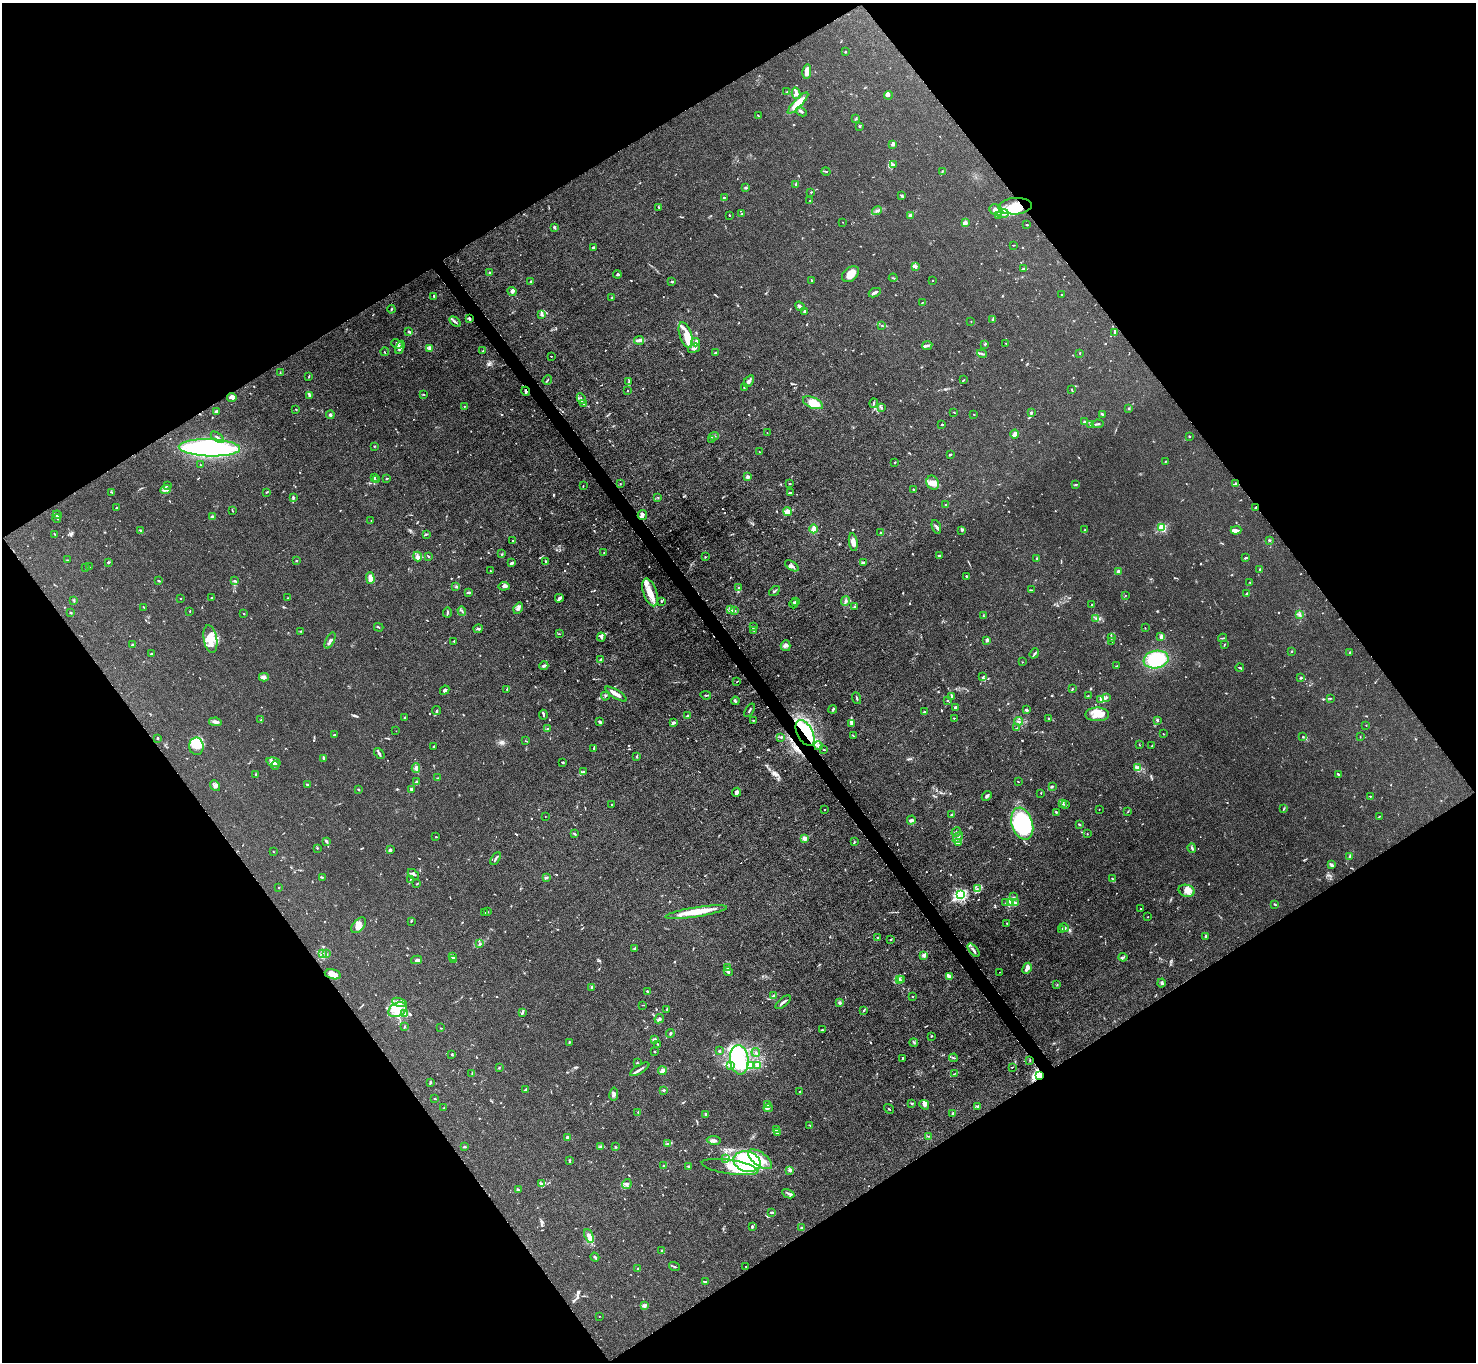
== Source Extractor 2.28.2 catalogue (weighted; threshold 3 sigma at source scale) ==
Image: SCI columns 1-5894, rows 155-5594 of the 5894 x 5888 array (HDU 1 of 3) = the unmasked area's bounding box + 8 px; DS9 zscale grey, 4 x 4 block average (1 PNG px = mean of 4 x 4 image px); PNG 1478 x 1364 px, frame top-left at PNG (2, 3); each listed source drawn as its Kron ellipse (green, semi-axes under 4 px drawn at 4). Shown black and unused: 49% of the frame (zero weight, under 4 of 8 exposures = <1% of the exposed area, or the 3 px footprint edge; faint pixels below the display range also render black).
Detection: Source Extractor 2.28.2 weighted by HDU 2 'WHT'. Background 0.0261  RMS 0.0022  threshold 0.00888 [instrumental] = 3 sigma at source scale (4.09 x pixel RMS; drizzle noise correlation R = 1.36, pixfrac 0.8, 0.05/0.05 arcsec/px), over >= 5 px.
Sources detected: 1042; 5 too faint to see at this stretch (4 x 4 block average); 14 inside a brighter object's white glare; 5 cosmic-ray / hot-pixel residue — neither listed nor drawn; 35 coinciding with a brighter row at this scale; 85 inside a brighter listed object's ellipse — not listed separately; of the other 898, all 500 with FLUX_AUTO >= 0.645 (the completeness limit of this list) listed and drawn (398 fainter detections not listed), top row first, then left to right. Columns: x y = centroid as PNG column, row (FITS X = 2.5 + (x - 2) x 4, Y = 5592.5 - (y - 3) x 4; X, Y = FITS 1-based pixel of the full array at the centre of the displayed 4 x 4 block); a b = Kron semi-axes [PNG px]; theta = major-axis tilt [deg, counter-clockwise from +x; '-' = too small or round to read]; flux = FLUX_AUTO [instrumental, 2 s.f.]
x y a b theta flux
845 52 2 2 - 1.6
807 71 7 3 83 9.7
787 92 2 2 - 0.65
796 93 6 3 -75 3.5
889 95 4 3 - 1.8
798 103 14 4 47 17
801 112 6 3 -28 2.2
758 116 3 2 - 1.1
855 119 3 2 - 0.8
860 126 3 2 - 1.1
893 144 4 3 - 3.5
894 165 3 2 - 1.3
826 171 4 2 - 1.4
942 171 4 2 - 1.1
796 184 2 2 - 1.7
745 188 3 2 - 2.1
811 192 2 2 - 1.1
902 196 2 2 - 0.84
724 197 2 2 - 1.2
810 201 2 2 - 0.88
1015 206 17 8 4 21
659 207 3 2 - 0.77
996 210 7 5 -29 15
877 211 5 2 - 2
1003 213 6 2 7 3.2
741 214 3 2 - 1
729 215 2 2 - 1.1
910 216 2 2 - 11
998 216 2 2 - 0.7
843 222 2 2 - 0.68
965 223 2 2 - 9.4
1027 225 2 2 - 1.3
554 227 3 2 - 2.4
1013 245 2 2 - 0.76
593 248 3 2 - 2.1
915 266 3 2 - 1.6
1023 269 4 2 - 2.5
490 273 2 2 - 1.5
617 274 4 3 - 1.4
850 274 9 6 41 13
893 278 4 2 - 0.77
812 280 3 2 - 0.79
932 280 2 2 - 0.71
671 281 2 2 - 0.69
531 282 3 3 - 1.9
512 292 5 3 - 2.1
875 293 6 2 26 3.4
1062 294 3 2 - 0.68
434 296 4 2 - 1.2
612 298 4 2 - 0.93
922 303 2 2 - 0.67
800 306 5 2 - 3.9
391 309 4 2 - 1.1
804 311 2 2 - 2.4
541 314 3 3 - 2.1
469 319 2 2 - 5.3
993 319 3 2 - 1.4
971 321 2 2 - 0.79
455 322 6 2 -36 2.5
882 325 3 2 - 0.87
409 332 3 2 - 1.4
1115 332 4 2 - 2.6
686 335 13 6 -72 12
639 340 5 2 - 5.4
696 342 4 2 - 2
1006 343 2 2 - 0.96
397 344 6 3 -25 2.5
985 344 3 2 - 1.1
927 345 5 3 - 2.7
400 347 7 4 66 5.4
429 348 3 2 - 2.3
694 348 6 3 19 2.9
483 351 3 2 - 0.81
385 352 4 2 - 0.72
715 353 3 2 - 2.4
1080 353 2 2 - 0.97
982 354 5 2 - 1.9
551 356 2 2 - 0.86
280 373 3 2 - 0.75
309 376 3 2 - 0.89
547 380 5 2 - 1.1
963 380 3 2 - 1
749 381 6 3 57 3.2
629 382 2 2 - 0.69
744 387 2 2 - 0.89
1072 390 3 2 - 1.1
526 391 4 2 - 1.9
628 391 2 2 - 0.76
309 395 3 2 - 0.91
424 395 3 2 - 0.8
232 398 5 3 - 3.6
581 399 6 3 -65 2.4
584 403 3 2 - 2.8
813 403 10 5 -23 16
874 403 5 2 - 2.2
464 406 2 2 - 0.71
881 408 3 2 - 1.5
1129 408 2 2 - 0.89
296 409 2 2 - 0.95
216 411 3 2 - 1.6
954 412 2 2 - 0.72
1031 413 4 2 - 2.2
974 414 2 2 - 0.78
1102 414 3 2 - 3.1
330 415 4 3 - 1.8
1084 422 3 2 - 4
1097 424 6 2 7 1.8
942 425 2 2 - 0.81
1090 425 2 2 - 0.93
767 433 2 2 - 0.67
1015 434 4 2 - 6.2
714 436 5 2 - 2
1189 436 2 2 - 1
217 437 8 2 -37 3
712 440 3 2 - 1.5
374 446 2 2 - 1.2
209 448 30 8 -2 220
759 452 2 2 - 0.95
950 455 2 2 - 2.2
1165 461 2 2 - 1.2
895 462 3 2 - 0.78
200 464 2 2 - 0.79
748 477 2 2 - 14
374 478 2 2 - 1.3
387 479 3 2 - 1.1
377 480 2 2 - 0.98
620 483 2 2 - 0.98
789 483 2 2 - 0.68
933 483 7 6 - 8.1
1236 484 2 2 - 2.9
167 485 2 2 - 0.85
1075 485 3 2 - 0.84
583 486 2 2 - 0.66
166 490 5 4 - 4.2
913 490 3 2 - 1.1
112 492 3 2 - 1
267 492 3 2 - 1.1
790 493 3 2 - 1.3
658 497 2 2 - 0.71
293 498 2 2 - 0.88
946 504 2 2 - 0.79
116 508 2 2 - 1
1255 508 2 2 - 2.3
233 511 4 2 - 0.73
788 511 4 3 - 7.8
57 515 4 3 - 2.7
642 515 5 4 - 3.7
212 517 2 2 - 3.3
57 518 4 2 - 0.97
371 521 2 2 - 0.69
936 527 7 3 -70 2.5
1162 528 2 2 - 89
814 529 4 4 - 5.7
140 530 2 2 - 1.3
962 530 3 3 - 1.6
1084 530 2 2 - 0.78
1236 530 5 2 - 3.5
880 532 2 2 - 1.1
55 534 3 2 - 0.8
426 534 2 2 - 0.73
1269 540 3 2 - 1.2
513 541 2 2 - 1.3
853 542 9 4 -81 7.3
604 553 2 2 - 2
502 554 3 2 - 0.91
428 556 3 2 - 0.77
940 556 3 2 - 3.4
418 557 5 4 - 5
705 557 2 2 - 0.96
1037 558 3 2 - 1.1
1245 558 4 2 - 1.3
67 560 2 2 - 0.69
296 561 2 2 - 1.1
108 562 3 2 - 1.3
546 562 3 2 - 0.88
511 563 3 3 - 1.9
863 563 4 3 - 2.1
792 566 8 3 -32 3.4
89 567 2 2 - 0.94
86 568 2 2 - 0.74
1260 569 2 2 - 1.4
490 571 2 2 - 0.71
1118 572 2 2 - 18
966 576 2 2 - 2
370 578 6 3 -89 12
234 580 2 2 - 0.82
158 581 3 2 - 1.7
1250 582 2 2 - 0.72
504 586 5 3 - 3.2
456 587 3 2 - 1.2
738 587 2 2 - 0.97
1032 590 3 2 - 0.92
774 591 6 2 36 1.6
650 592 14 6 -71 18
469 593 3 2 - 2
1247 594 4 3 - 1.9
1125 595 2 2 - 0.71
180 598 2 2 - 1.7
212 598 3 2 - 1.2
287 598 2 2 - 0.76
559 598 4 2 - 3.5
74 601 3 2 - 0.69
661 601 3 2 - 1.1
795 601 3 2 - 1.4
846 601 5 2 - 1.9
794 604 4 2 - 0.93
1092 605 2 2 - 1.3
855 606 4 2 - 1.2
144 607 2 2 - 0.8
518 608 6 3 57 4.5
730 609 4 3 - 2.3
190 611 2 2 - 0.74
462 611 5 2 - 1.6
735 611 3 2 - 0.82
447 612 5 2 - 1.4
71 613 2 2 - 1.8
243 613 2 2 - 1.1
1299 614 2 2 - 0.82
983 616 3 2 - 0.86
1096 619 3 2 - 0.94
379 627 5 2 - 1.3
753 627 2 2 - 0.66
1145 628 2 2 - 0.65
478 629 4 3 - 1.9
754 630 3 2 - 1.2
301 631 3 2 - 0.66
559 634 3 2 - 0.65
601 637 4 2 - 2.2
1161 637 4 3 - 3.4
1111 638 3 2 - 1.2
1223 638 4 2 - 1.1
210 639 14 6 -80 16
987 640 3 2 - 3.1
330 641 9 2 63 4
454 641 2 2 - 0.67
1112 641 2 2 - 0.79
133 645 2 2 - 1.6
1224 645 4 2 - 0.91
786 646 5 5 - 3.7
1292 651 2 2 - 2.1
1350 652 3 2 - 0.82
1034 653 5 2 - 1.9
151 654 2 2 - 4.5
1156 659 12 9 10 64
600 660 2 2 - 1.2
1022 662 2 2 - 0.87
544 666 5 3 - 2.3
1117 666 4 2 - 0.68
1240 668 4 2 - 1.9
264 677 5 3 - 2.8
983 677 3 2 - 1.3
1300 678 3 2 - 1.1
737 682 3 2 - 0.73
507 689 3 2 - 0.92
1072 689 3 2 - 1.1
445 690 5 3 - 2.2
616 694 12 2 -31 12
706 695 5 2 - 1.1
606 696 4 2 - 1
1088 696 2 2 - 0.67
952 697 4 2 - 1.6
1106 697 2 2 - 0.96
857 698 6 2 -73 1.2
1330 698 3 2 - 0.71
1100 699 4 2 - 1.8
735 701 4 3 - 1.7
947 701 2 2 - 0.94
955 707 2 2 - 3.4
833 709 4 2 - 1.1
749 710 7 2 55 1.9
1026 710 3 2 - 2.1
437 711 4 2 - 2
924 712 3 2 - 1.5
1097 714 12 7 0 16
543 715 5 2 - 1.6
688 716 3 2 - 2.8
405 717 3 2 - 1.1
954 718 2 2 - 0.86
1049 718 3 2 - 0.79
261 720 2 2 - 0.68
753 720 3 2 - 0.71
1157 720 2 2 - 6.6
1019 721 4 2 - 1.5
215 722 6 3 -10 4.3
600 722 4 2 - 2.2
673 723 3 2 - 3.2
852 724 4 2 - 5.2
1366 725 2 2 - 0.8
548 728 2 2 - 0.65
1017 728 3 2 - 0.76
396 731 2 2 - 0.74
805 733 14 7 -62 27
1163 734 2 2 - 0.71
334 735 3 2 - 1
853 736 4 2 - 0.99
781 737 3 2 - 1.1
1303 737 3 2 - 0.66
1360 737 2 2 - 0.84
158 738 2 2 - 1.5
526 741 3 2 - 0.88
1139 745 2 2 - 0.69
196 746 9 7 -82 11
434 746 2 2 - 0.76
818 746 4 2 - 2.3
1152 746 2 2 - 1
594 748 3 2 - 1.1
824 750 2 2 - 0.72
379 753 6 2 -51 2.3
637 756 2 2 - 0.9
324 758 3 3 - 1.4
273 762 7 3 -14 3.9
563 762 2 2 - 1.4
275 765 4 2 - 1.3
416 768 5 2 - 2
1138 768 3 3 - 2.3
584 771 3 2 - 0.76
256 774 3 2 - 0.88
1338 774 3 2 - 1
437 778 2 2 - 0.84
417 782 4 2 - 1.8
1018 782 2 2 - 0.86
307 785 3 2 - 1.6
215 786 6 4 -51 3.6
1052 786 3 2 - 1.1
411 789 4 2 - 2.6
358 790 3 2 - 1.1
737 792 4 3 - 3
1041 793 2 2 - 0.67
987 796 6 2 43 3
1370 796 2 2 - 1
1062 803 3 3 - 1.7
612 804 2 2 - 1.3
1066 805 2 2 - 0.84
824 809 2 2 - 0.81
1284 809 3 2 - 0.94
1099 810 2 2 - 0.65
1128 811 3 2 - 0.79
1056 812 2 2 - 2.7
951 815 2 2 - 0.98
545 817 2 2 - 0.78
1379 817 3 2 - 1.2
911 820 4 2 - 3.5
1022 824 16 10 -73 150
1079 824 2 2 - 1.1
956 832 5 2 - 2.6
575 834 2 2 - 1.5
1087 834 2 2 - 1.1
436 837 2 2 - 0.76
804 838 2 2 - 24
958 838 6 2 52 2.7
326 841 2 2 - 2.8
854 842 4 2 - 1
958 842 3 2 - 1.9
317 848 3 2 - 1.2
1192 848 4 2 - 1.8
390 850 3 3 - 3.1
273 852 2 2 - 0.79
1349 856 2 2 - 0.65
496 858 7 2 57 2.5
1332 865 4 2 - 3.1
413 874 6 2 -41 2.5
322 877 4 2 - 1.1
546 878 3 2 - 1.5
410 879 3 2 - 0.84
1112 879 2 2 - 0.89
417 884 3 2 - 0.84
278 888 2 2 - 1.7
977 889 2 2 - 0.73
1187 891 8 6 -17 7.6
960 895 2 2 - 250
1014 897 3 2 - 0.66
1010 902 4 3 - 2.3
1006 903 3 2 - 0.77
1016 903 3 2 - 1.1
1275 904 2 2 - 2.3
1140 909 2 2 - 0.85
485 912 3 2 - 0.98
487 912 2 2 - 1.1
696 912 31 5 9 29
1148 917 2 2 - 1.2
411 921 2 2 - 0.85
1007 923 2 2 - 1.1
359 925 9 5 50 8.9
1064 928 4 3 - 2.2
1061 930 3 2 - 0.85
1205 936 2 2 - 2.1
877 937 2 2 - 0.86
891 939 3 2 - 0.73
480 944 4 2 - 1.6
635 949 3 2 - 1.1
973 950 8 2 -50 3.6
322 954 3 2 - 0.98
326 954 3 2 - 1.4
924 955 2 2 - 19
452 957 3 2 - 1.6
1123 957 4 2 - 1.6
416 960 5 3 - 3.1
454 960 3 2 - 1
727 967 3 2 - 0.83
1027 968 6 3 61 8.2
728 972 4 3 - 2.5
1000 972 2 2 - 0.7
333 974 8 5 -13 10
949 977 4 3 - 2.4
899 980 2 2 - 0.83
901 980 2 2 - 0.71
1162 983 4 2 - 1.6
1057 985 2 2 - 0.71
592 987 2 2 - 1.3
647 991 3 2 - 1.1
774 996 3 2 - 6.6
913 996 2 2 - 1.1
399 1002 7 4 -16 5.5
783 1002 9 2 40 3
840 1003 2 2 - 2.8
643 1005 4 2 - 0.76
667 1009 2 2 - 0.75
397 1010 9 6 29 17
863 1011 2 2 - 0.74
522 1013 2 2 - 2.4
404 1014 2 2 - 1
659 1019 5 2 - 2.2
404 1027 4 2 - 0.99
441 1028 2 2 - 0.68
822 1030 2 2 - 1.2
670 1033 4 2 - 2
931 1036 3 2 - 0.82
654 1040 2 2 - 5.7
569 1042 3 2 - 1.1
914 1043 4 2 - 1.1
657 1044 2 2 - 0.86
719 1051 3 2 - 1
655 1052 3 2 - 0.72
756 1052 4 2 - 1.4
452 1054 2 2 - 1.5
902 1058 3 2 - 0.78
954 1058 4 2 - 1.4
739 1060 14 9 -84 34
1030 1060 2 2 - 0.73
637 1063 2 2 - 1.7
751 1065 3 2 - 9.7
757 1065 3 2 - 1.4
731 1066 3 3 - 1.9
499 1067 2 2 - 1.3
1012 1067 2 2 - 0.76
640 1069 11 2 31 3.9
662 1071 4 2 - 5.5
472 1073 3 2 - 0.64
955 1073 3 2 - 0.86
1040 1075 2 2 - 290
430 1083 3 2 - 1
526 1089 4 3 - 2.2
664 1090 2 2 - 1.9
800 1092 3 2 - 2
614 1094 6 3 81 3.3
435 1099 2 2 - 0.97
911 1104 2 2 - 0.89
768 1105 2 2 - 0.94
924 1105 5 4 - 3.8
978 1106 4 2 - 1.1
444 1108 2 2 - 0.84
768 1108 4 2 - 2.4
889 1109 5 2 - 0.85
638 1112 4 2 - 0.91
706 1114 3 2 - 1.3
953 1114 3 2 - 3.2
810 1125 4 2 - 1.3
777 1129 4 3 - 2.7
778 1133 3 3 - 1.6
928 1136 3 2 - 0.96
567 1137 2 2 - 6.1
714 1140 7 4 -8 4.4
667 1144 2 2 - 0.74
600 1146 3 2 - 0.94
464 1147 2 2 - 1.9
615 1147 3 2 - 0.99
726 1159 3 2 - 1.5
760 1159 14 6 -36 17
569 1161 2 2 - 0.7
747 1162 14 10 -16 62
664 1166 3 2 - 4.7
688 1166 2 2 - 1.1
730 1167 28 7 -8 23
790 1170 2 2 - 15
541 1184 3 2 - 1.5
627 1184 5 4 - 3.8
518 1190 4 2 - 2.7
788 1194 6 2 -27 2.4
772 1212 4 2 - 2.6
752 1227 3 2 - 2.7
801 1228 2 2 - 1.7
589 1236 7 3 -68 8.3
662 1251 2 2 - 2.4
595 1257 5 2 - 1.3
674 1266 5 2 - 1.4
746 1266 2 2 - 0.68
638 1269 2 2 - 1.9
705 1282 4 2 - 1.6
645 1305 3 2 - 1
599 1316 2 2 - 0.7
Overlapping masked pixels (flux is a lower limit): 6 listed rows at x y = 469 319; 526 391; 1236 484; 1255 508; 805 733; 1040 1075
Diffuse or blended objects may show on this block-average render without a row.